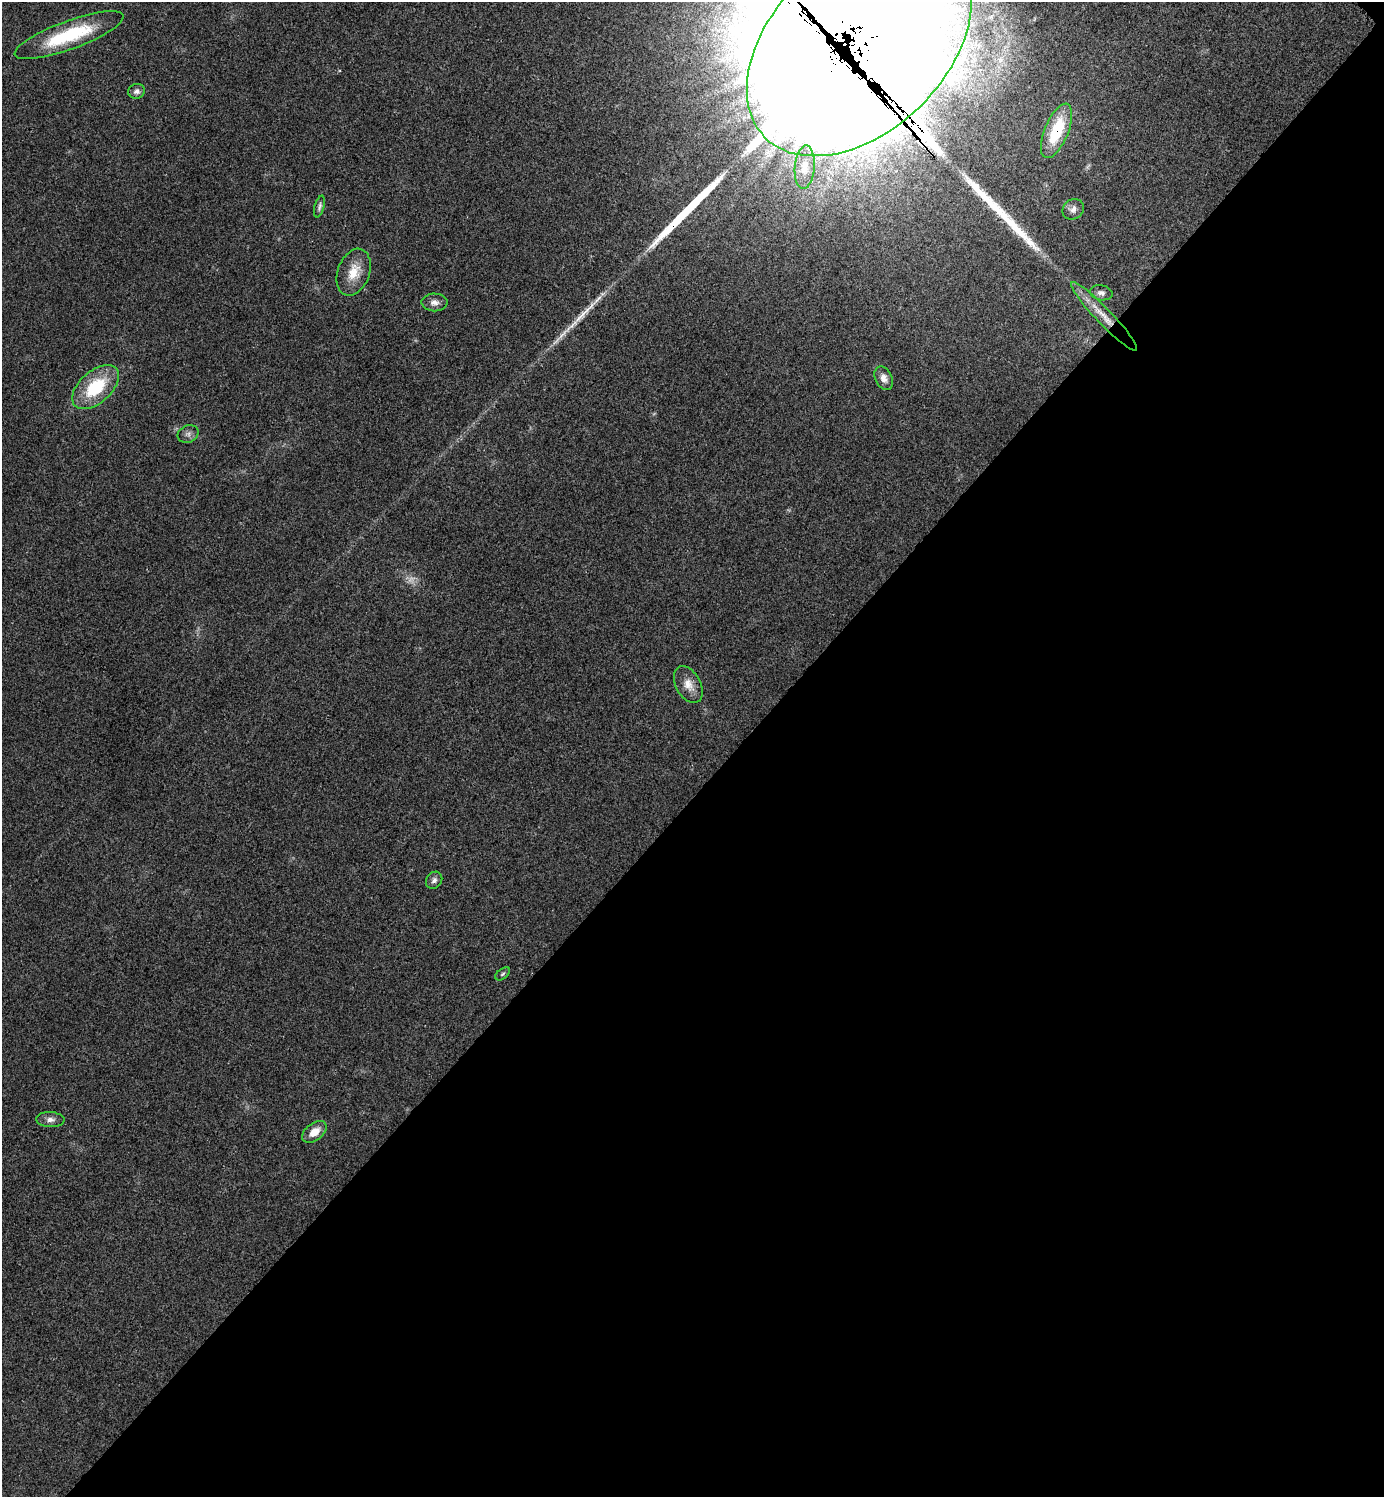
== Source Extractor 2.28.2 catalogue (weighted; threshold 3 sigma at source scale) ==
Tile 12 of 4 x 4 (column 4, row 3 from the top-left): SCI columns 4306-5687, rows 1501-2995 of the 5987 x 5987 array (HDU 1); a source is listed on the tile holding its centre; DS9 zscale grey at full resolution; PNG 1386 x 1499 px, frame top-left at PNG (2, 2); each listed source drawn as its Kron ellipse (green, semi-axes under 4 px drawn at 4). Shown black and unused: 47% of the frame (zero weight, under 3 of 4 exposures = <1% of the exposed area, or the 3 px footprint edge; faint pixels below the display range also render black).
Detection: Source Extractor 2.28.2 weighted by HDU 2 'WHT'; one run over the whole footprint, this tile lists its part. Background 0.0192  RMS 0.004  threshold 0.0181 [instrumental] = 3 sigma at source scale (4.5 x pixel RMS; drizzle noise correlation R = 1.50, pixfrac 1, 0.05/0.05 arcsec/px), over >= 5 px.
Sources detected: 31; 1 too faint to see at this stretch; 3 inside a brighter object's white glare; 2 cosmic-ray / hot-pixel residue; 4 long thin detections or spike segments (spike, bleed or trail) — neither listed nor drawn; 2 inside a brighter listed object's ellipse — not listed separately; the other 19 listed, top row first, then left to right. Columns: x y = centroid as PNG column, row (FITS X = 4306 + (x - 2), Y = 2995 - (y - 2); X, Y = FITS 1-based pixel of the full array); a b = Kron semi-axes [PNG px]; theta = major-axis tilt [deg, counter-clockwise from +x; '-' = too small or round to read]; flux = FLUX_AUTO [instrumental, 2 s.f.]
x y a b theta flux
69 35 58 14 20 28
859 45 132 87 44 21000
137 91 8 7 - 1.5
1056 131 29 11 67 17
805 167 22 10 86 4.9
319 206 11 5 76 1.1
1073 209 11 9 40 2.1
354 272 24 16 70 8.2
1101 293 11 7 -11 1.6
434 302 13 9 -1 2.4
1104 316 47 8 -46 8.4
884 378 12 8 -64 2.7
96 387 28 16 42 21
188 434 11 8 23 1.7
688 685 20 12 -61 4.8
434 880 9 7 51 1.5
503 974 8 5 38 0.76
50 1120 14 7 -2 2.1
314 1132 14 8 38 4.9
Overlapping masked pixels (flux is a lower limit): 3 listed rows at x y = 859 45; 1056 131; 1104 316
Isophote crosses this tile's border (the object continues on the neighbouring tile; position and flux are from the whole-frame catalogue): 1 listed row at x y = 859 45